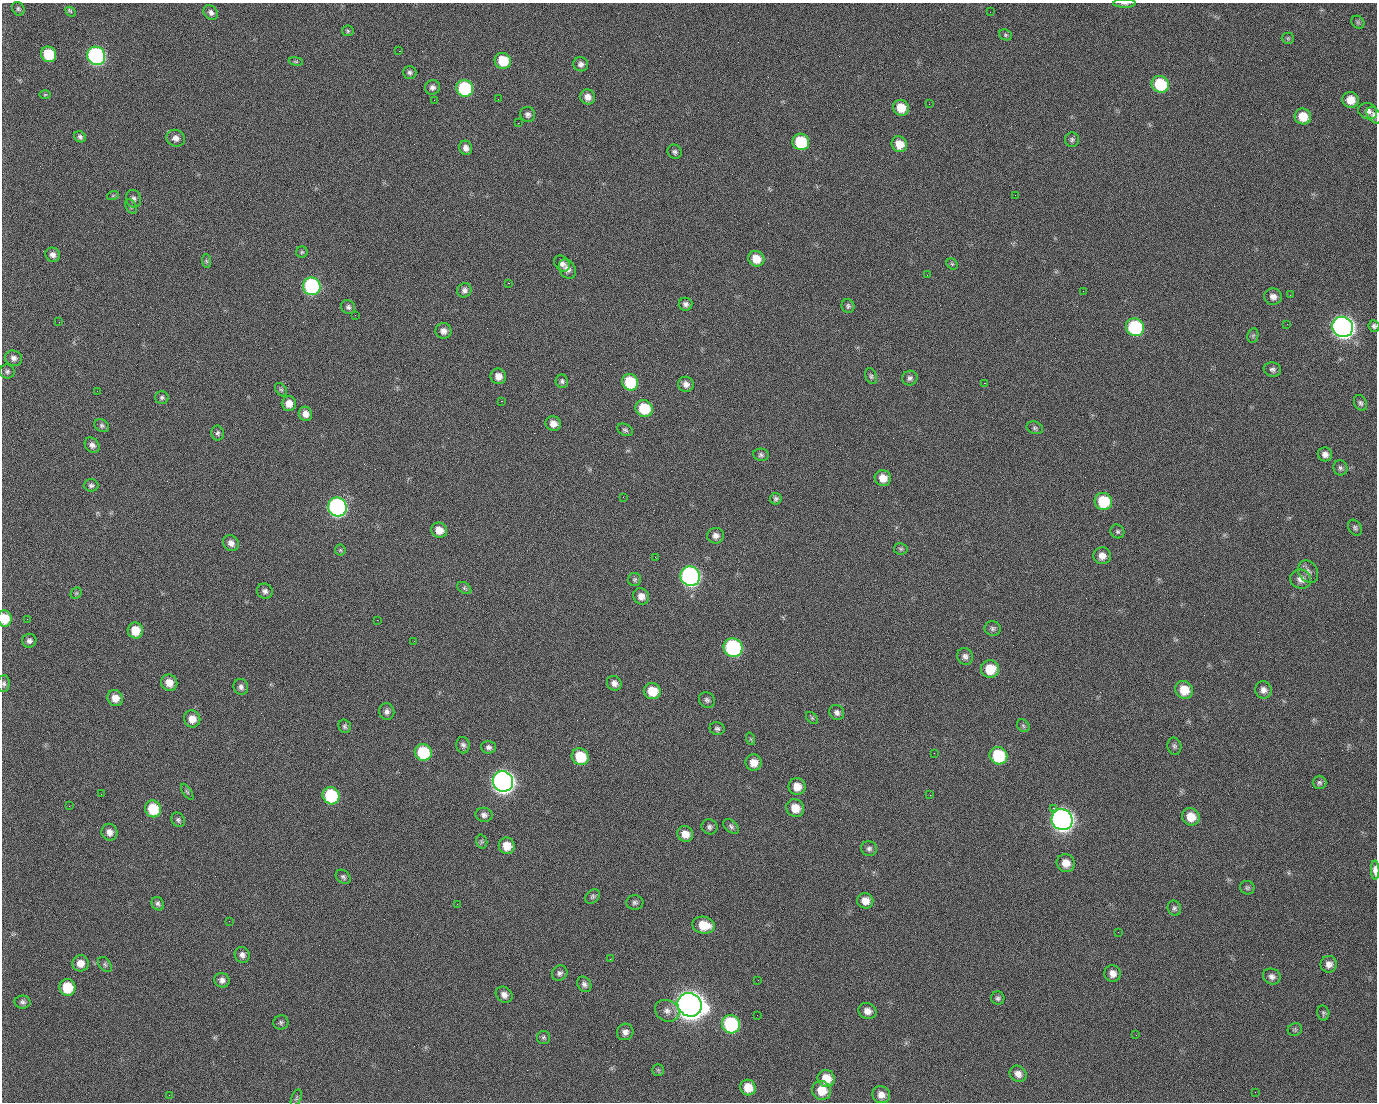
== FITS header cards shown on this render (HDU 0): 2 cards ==
NAXIS1  =                 1375 / length of data axis 1
NAXIS2  =                 1100 / length of data axis 2

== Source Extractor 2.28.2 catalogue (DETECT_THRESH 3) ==
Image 1375 x 1100 px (HDU 0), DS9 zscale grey, 1 PNG px = 1 image px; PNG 1379 x 1104 px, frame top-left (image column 1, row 1100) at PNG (2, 3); each listed source drawn as its Kron ellipse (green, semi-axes under 4 px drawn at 4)
Background 1460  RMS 29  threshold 88.1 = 3 sigma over >= 5 px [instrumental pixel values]
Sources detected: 222; all 222 listed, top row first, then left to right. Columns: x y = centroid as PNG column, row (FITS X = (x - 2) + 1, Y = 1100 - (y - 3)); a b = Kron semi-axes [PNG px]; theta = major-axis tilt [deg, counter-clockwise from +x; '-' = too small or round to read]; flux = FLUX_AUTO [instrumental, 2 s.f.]
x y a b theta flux
1124 3 11 3 -1 4.1e+03
18 9 7 6 - 4.2e+03
71 12 6 3 -43 6.6e+03
211 12 8 6 -45 7.6e+03
990 12 2 2 - 1.5e+03
1358 22 7 5 -46 3.6e+03
348 31 6 5 - 3.2e+03
1005 35 7 5 -22 3.4e+03
1288 38 6 5 - 2.9e+03
399 51 2 2 - 2.3e+04
49 54 8 7 - 7.3e+04
96 56 9 9 - 5.1e+05
296 61 7 3 -8 2.3e+03
503 61 8 8 - 5.8e+04
581 64 7 7 - 7.7e+03
410 72 7 6 - 5.5e+03
1160 84 9 8 - 1.0e+05
432 87 7 7 - 7.4e+03
465 88 8 8 - 1.8e+05
45 95 6 4 1 2.3e+03
588 97 8 7 - 1.3e+04
498 99 2 2 - 1.1e+03
434 100 3 2 - 4.3e+03
1350 100 8 8 - 2.6e+04
929 104 2 2 - 8.1e+02
901 108 8 7 - 3.6e+04
1368 111 10 8 -21 1.0e+04
528 114 8 7 - 6.7e+03
1374 115 9 6 -52 6.7e+03
1303 117 8 8 - 3.5e+04
518 123 2 2 - 2.6e+04
80 137 6 5 - 4.9e+03
176 138 9 8 - 1.1e+04
1072 140 7 7 - 4.6e+03
801 142 8 8 - 9.2e+04
899 144 8 7 - 3.1e+04
466 148 7 6 - 9.9e+03
675 152 7 7 - 5.1e+03
113 195 6 4 19 2.2e+03
1015 195 2 2 - 7.0e+03
134 199 9 7 -72 6.9e+03
131 206 7 5 -63 4.1e+03
302 252 6 5 - 3.0e+03
53 255 7 7 - 9.1e+03
756 259 8 7 - 3.2e+04
206 261 7 4 -88 3.3e+03
562 263 9 7 -46 8.7e+03
952 264 6 5 - 3.0e+03
567 269 10 8 -59 1.1e+04
927 275 2 2 - 1.1e+03
508 283 2 2 - 5.7e+04
312 286 9 8 - 3.1e+05
464 290 7 6 - 7.2e+03
1083 291 2 2 - 3.4e+03
1290 295 2 2 - 2.4e+03
1273 297 9 8 - 1.1e+04
686 304 7 6 - 6.5e+03
848 306 7 6 - 4.5e+03
348 307 7 6 - 5.4e+03
355 315 2 2 - 1.1e+03
59 322 3 2 - 1.5e+03
1287 324 2 2 - 1.3e+03
1374 326 6 5 - 5.0e+03
1135 327 9 8 - 1.8e+05
1343 327 10 10 - 1.4e+06
443 331 8 7 - 1.0e+04
1253 335 7 5 78 3.8e+03
14 358 8 7 - 8.9e+03
1272 369 9 7 -11 6.4e+03
7 371 7 7 - 5.3e+03
498 376 8 7 - 1.6e+04
871 376 8 5 -68 4.2e+03
910 378 8 7 - 6.4e+03
562 381 7 6 - 5.1e+03
630 382 8 8 - 9.1e+04
984 383 2 2 - 2.1e+04
686 384 8 7 - 1.1e+04
281 390 7 5 -52 3.7e+03
97 391 2 2 - 1.4e+03
162 397 7 6 - 4.4e+03
501 401 3 2 - 5.9e+04
289 403 7 7 - 1.9e+04
1360 403 8 6 -64 5.3e+03
644 408 9 8 - 6.9e+04
305 414 7 6 - 1.4e+04
553 424 8 7 - 1.5e+04
102 426 8 6 -33 4.7e+03
1035 428 8 6 -19 4.3e+03
625 430 8 5 -26 4.3e+03
218 433 7 6 - 4.8e+03
92 445 8 6 -49 8.1e+03
1325 454 7 7 - 9.6e+03
761 455 8 6 -8 4.9e+03
1340 468 8 7 - 5.5e+03
883 478 8 8 - 2.1e+04
91 485 7 6 - 5.2e+03
623 497 2 2 - 3.3e+03
776 499 6 5 - 4.5e+03
1103 501 9 8 - 8.9e+04
337 507 9 9 - 5.6e+05
1355 528 8 6 -59 4.7e+03
439 530 8 7 - 2.1e+04
1117 531 7 6 - 4.4e+03
716 536 8 8 - 9.6e+03
231 543 9 7 -47 1.1e+04
901 549 7 5 -10 3.7e+03
340 550 5 5 - 2.9e+03
1102 556 8 8 - 1.5e+04
655 557 2 2 - 1.0e+03
1308 572 12 9 -57 9.9e+03
690 576 10 9 - 6.7e+05
635 579 7 6 - 4.0e+03
1301 579 10 9 - 1.4e+04
464 588 8 5 -36 3.6e+03
265 591 8 7 - 7.8e+03
76 593 6 5 - 3.0e+03
641 596 8 7 - 1.4e+04
5 619 8 7 - 3.9e+04
27 619 2 2 - 4.1e+03
377 620 2 2 - 1.2e+04
993 628 8 7 - 5.4e+03
135 630 8 7 - 3.9e+04
29 641 7 7 - 6.7e+03
414 641 2 2 - 9.8e+02
733 648 9 9 - 3.2e+05
965 656 9 7 -65 8.2e+03
990 669 9 8 - 4.5e+04
169 683 8 8 - 2.1e+04
614 683 8 7 - 1.1e+04
4 684 8 6 86 5.1e+03
241 687 8 7 - 6.8e+03
1184 690 9 8 - 3.8e+04
1263 690 9 8 - 1.1e+04
652 691 8 8 - 4.4e+04
115 698 8 7 - 2.0e+04
707 700 8 7 - 5.6e+03
387 712 8 7 - 7.9e+03
837 712 8 7 - 7.4e+03
812 718 7 4 -45 3.1e+03
192 719 8 8 - 2.1e+04
345 726 7 6 - 4.1e+03
1023 726 7 5 -47 3.6e+03
717 729 7 6 - 5.3e+03
751 739 6 4 -71 3.0e+03
463 745 8 6 -80 6.4e+03
1174 746 9 7 -78 5.3e+03
488 747 7 6 - 6.7e+03
423 752 8 8 - 9.6e+04
934 753 2 2 - 2.0e+03
998 756 9 8 - 1.1e+05
580 757 9 8 - 7.1e+04
754 763 8 8 - 2.1e+04
503 781 10 10 - 1.5e+06
1319 782 7 7 - 4.8e+03
797 787 8 8 - 2.3e+04
187 792 9 3 -56 3.3e+03
101 794 2 2 - 2.7e+03
930 795 2 2 - 8.6e+03
331 796 9 8 - 1.3e+05
69 806 2 2 - 1.0e+03
795 808 9 8 - 2.9e+04
1053 808 2 2 - 1.7e+04
153 809 8 8 - 7.1e+04
484 815 8 7 - 7.5e+03
1191 817 9 8 - 3.0e+04
178 820 8 6 -53 4.8e+03
1062 820 11 10 - 1.5e+06
731 826 9 5 -41 5.3e+03
709 827 8 7 - 6.3e+03
109 832 8 8 - 1.2e+04
685 834 8 7 - 1.9e+04
482 842 7 5 -73 3.5e+03
507 846 8 8 - 2.6e+04
869 849 8 7 - 5.9e+03
1066 863 9 8 - 2.2e+04
1375 870 9 4 -88 1.4e+04
343 877 8 6 -41 4.9e+03
1247 888 7 6 - 4.3e+03
593 896 8 6 46 4.6e+03
865 901 8 7 - 1.8e+04
635 902 8 7 - 6.0e+03
158 904 7 6 - 5.4e+03
457 904 2 2 - 1.4e+03
1174 908 8 6 -69 5.1e+03
229 921 2 2 - 7.7e+02
704 925 11 8 -12 4.1e+04
1118 932 2 2 - 2.7e+03
242 955 8 7 - 8.2e+03
610 959 3 2 - 2.8e+03
80 963 8 8 - 1.8e+04
105 964 8 5 -50 4.3e+03
1329 964 8 8 - 1.1e+04
560 973 8 7 - 6.3e+03
1113 974 8 8 - 1.2e+04
1272 976 9 7 -23 8.5e+03
222 980 8 7 - 8.6e+03
758 980 2 2 - 1.8e+03
584 984 8 6 -56 6.4e+03
67 987 8 8 - 5.8e+04
504 995 9 7 -41 1.2e+04
998 998 6 6 - 4.9e+03
23 1002 8 6 -2 5.8e+03
690 1005 12 11 - 3.5e+06
667 1011 12 10 -26 1.4e+04
867 1011 9 7 -25 1.3e+04
1323 1013 7 6 - 3.9e+03
757 1015 2 2 - 1.1e+03
281 1022 7 7 - 5.0e+03
731 1024 9 9 - 1.9e+05
1295 1030 7 6 - 3.6e+03
625 1032 8 8 - 1.0e+04
1136 1035 2 2 - 8.7e+02
543 1037 6 6 - 4.0e+03
658 1070 5 5 - 3.1e+03
1018 1074 9 7 -40 1.2e+04
826 1078 9 8 - 3.5e+04
748 1087 8 7 - 2.9e+04
822 1090 10 9 - 3.5e+04
1255 1092 2 2 - 8.6e+02
169 1095 2 2 - 5.7e+03
881 1095 9 8 - 1.4e+04
296 1098 9 5 67 3.7e+03
At the frame edge (FLAGS 8, measured only in part): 6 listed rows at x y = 1124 3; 1374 115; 1374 326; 5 619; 4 684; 1375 870